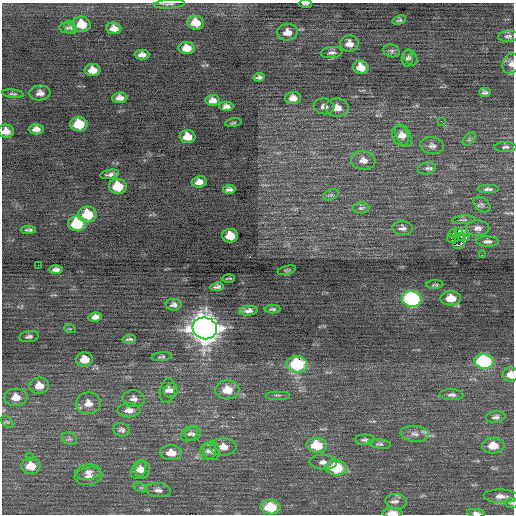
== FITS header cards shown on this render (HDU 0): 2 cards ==
NAXIS1  =                  512 / Axis length
NAXIS2  =                  512 / Axis length

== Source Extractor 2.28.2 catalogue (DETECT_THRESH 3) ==
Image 512 x 512 px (HDU 0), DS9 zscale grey, 1 PNG px = 1 image px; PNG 516 x 516 px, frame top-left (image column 1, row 512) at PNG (2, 3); each listed source drawn as its Kron ellipse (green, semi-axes under 4 px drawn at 4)
Background 0.0154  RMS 0.78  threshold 2.34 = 3 sigma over >= 5 px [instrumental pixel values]
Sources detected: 128; all 128 listed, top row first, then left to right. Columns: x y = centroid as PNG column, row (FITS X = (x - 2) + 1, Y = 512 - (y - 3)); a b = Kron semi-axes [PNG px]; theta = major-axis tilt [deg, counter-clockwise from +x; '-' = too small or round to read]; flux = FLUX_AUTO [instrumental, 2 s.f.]
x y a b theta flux
169 4 15 4 4 140
305 4 6 2 -3 90
399 20 7 4 17 89
196 23 8 7 - 800
81 24 9 8 - 1000
71 27 7 5 -54 110
67 28 7 5 -12 95
114 28 7 5 -5 360
287 32 10 8 6 440
508 36 10 5 4 160
349 44 9 8 - 370
187 48 8 6 2 610
392 51 8 6 -17 130
332 53 11 5 6 170
142 55 7 5 0 250
407 58 8 5 86 120
410 58 9 6 -56 110
511 64 10 8 67 270
361 67 8 6 -13 650
92 70 8 6 0 480
259 77 6 4 12 130
485 92 6 4 -1 130
40 93 10 7 3 270
13 94 11 4 -7 98
120 98 8 5 5 280
293 98 8 6 4 360
213 100 7 5 4 290
226 106 7 4 -1 210
324 106 10 8 -7 260
337 108 12 9 -4 530
441 121 2 2 - 240
233 123 8 3 9 65
79 124 8 7 - 1600
36 129 7 5 1 280
6 131 8 6 -6 420
403 135 12 7 -63 340
400 136 11 8 -67 350
187 137 8 6 -4 590
469 139 8 4 46 110
432 146 12 8 -8 250
505 147 11 5 1 150
363 160 12 9 -9 320
427 168 9 6 15 160
110 174 9 4 10 210
199 182 7 5 8 340
118 186 9 7 -3 1400
229 189 6 4 5 160
488 189 10 4 -1 140
331 195 8 5 24 110
482 204 9 6 -40 150
361 208 8 5 0 110
87 214 9 8 - 1500
463 220 12 2 4 76
77 224 9 7 -4 2000
402 228 10 7 -2 200
478 228 11 7 -1 250
29 230 7 3 1 120
458 231 3 2 - 2600
453 234 4 2 - 56
230 236 8 7 - 810
461 236 3 2 - 64
466 237 3 2 - 64
451 238 4 2 - 400
487 241 11 5 0 170
459 245 6 3 19 850
482 255 2 2 - 74
38 265 2 2 - 120
56 270 7 4 1 190
287 270 9 3 15 72
229 278 6 2 0 59
435 285 8 3 3 72
217 287 7 4 9 140
451 298 10 7 0 830
412 299 9 8 - 7000
174 305 8 6 2 170
273 309 8 3 2 93
249 311 9 5 6 210
95 317 7 5 12 250
205 328 12 10 -17 76000
70 329 6 3 -19 55
29 337 10 5 8 140
129 339 7 3 3 98
162 357 10 4 7 100
84 359 8 7 - 640
484 361 9 7 -8 5200
297 364 11 8 -3 3400
510 375 8 7 - 620
39 386 10 8 2 540
167 390 12 7 79 230
171 390 7 6 - 160
227 390 12 9 -3 830
277 395 12 2 0 89
452 395 12 5 -2 180
16 397 11 8 2 540
134 399 11 8 -7 260
88 403 12 11 - 480
129 410 11 7 1 350
496 417 10 5 7 160
7 422 7 4 -43 91
122 430 8 6 -16 150
190 434 9 6 37 160
193 434 8 7 - 140
415 434 14 8 -6 330
69 439 8 6 -23 120
365 440 10 5 1 140
379 444 11 4 -8 120
317 445 10 7 -5 1500
493 446 11 8 1 670
223 447 13 8 -1 480
208 451 9 7 57 230
212 451 9 8 - 230
171 453 11 7 -3 620
30 457 2 2 - 160
323 462 14 7 -3 300
31 466 9 8 - 780
336 468 10 8 -7 2200
139 470 10 6 64 320
142 470 9 7 -82 310
88 472 13 8 8 290
89 476 14 9 9 340
141 488 7 4 -18 110
158 490 13 7 -6 240
501 496 17 6 -2 340
396 501 11 7 -5 250
511 503 7 5 5 90
270 507 10 7 -2 1500
392 513 10 5 -1 420
476 513 9 4 -6 210
At the frame edge (FLAGS 8, measured only in part): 8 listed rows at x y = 169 4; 305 4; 511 64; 6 131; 510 375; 511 503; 392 513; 476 513